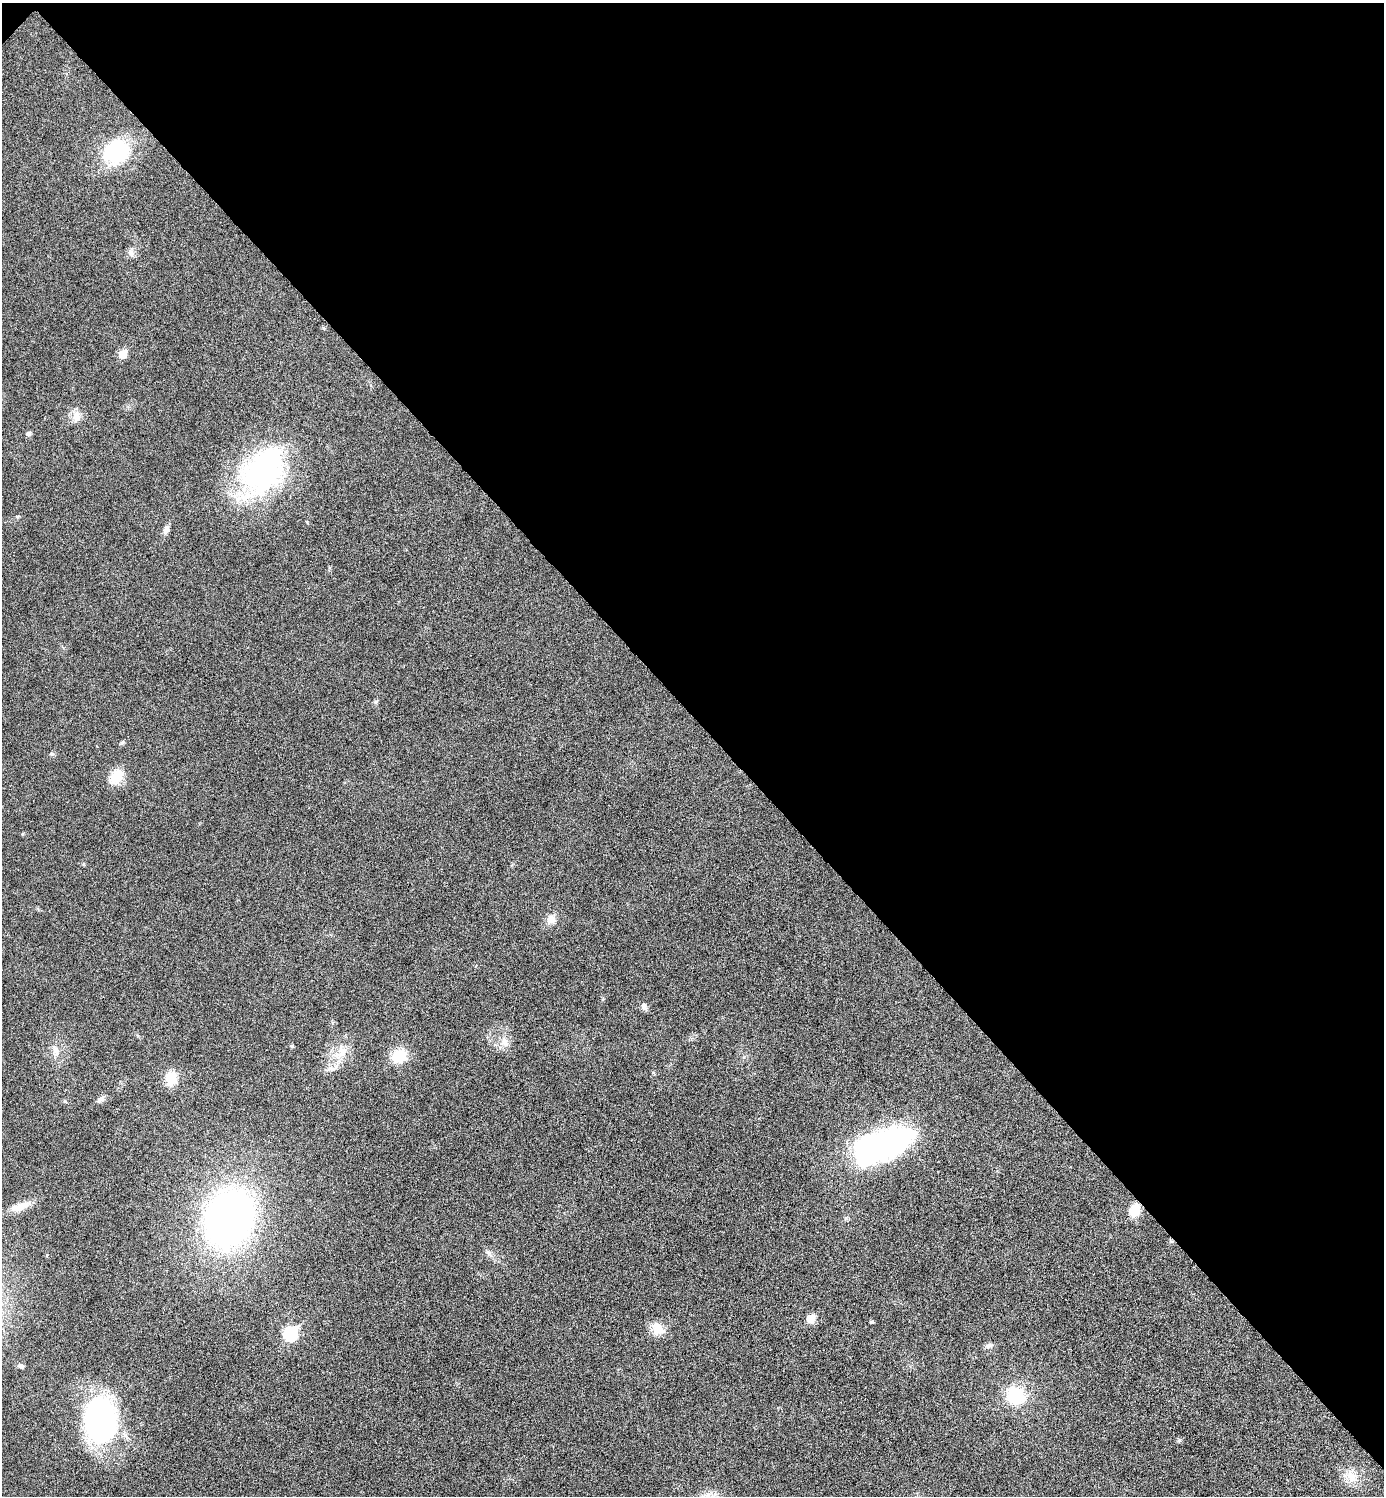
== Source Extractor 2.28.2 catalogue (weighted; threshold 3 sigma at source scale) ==
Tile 3 of 4 x 4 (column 3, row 1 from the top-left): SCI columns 2924-4305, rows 4491-5984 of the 5987 x 5987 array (HDU 1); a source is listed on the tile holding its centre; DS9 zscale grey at full resolution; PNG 1386 x 1498 px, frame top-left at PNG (2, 3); no overlay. Shown black and unused: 48% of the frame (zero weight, under 4 of 8 exposures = <1% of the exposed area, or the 3 px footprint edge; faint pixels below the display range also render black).
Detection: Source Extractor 2.28.2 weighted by HDU 2 'WHT'; one run over the whole footprint, this tile lists its part. Background 0.0326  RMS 0.0037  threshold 0.0151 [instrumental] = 3 sigma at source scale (4.09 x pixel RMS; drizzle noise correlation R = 1.36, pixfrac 0.8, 0.05/0.05 arcsec/px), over >= 5 px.
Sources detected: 36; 1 inside a brighter object's white glare — not listed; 1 inside a brighter listed object's ellipse — not listed separately; the other 34 listed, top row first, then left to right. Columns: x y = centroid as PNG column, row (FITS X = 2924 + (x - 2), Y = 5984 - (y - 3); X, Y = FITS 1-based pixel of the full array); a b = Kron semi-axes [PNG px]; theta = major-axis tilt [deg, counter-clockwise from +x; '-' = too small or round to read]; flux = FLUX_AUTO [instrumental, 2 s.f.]
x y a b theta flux
116 151 28 24 20 28
131 252 12 6 -69 1.3
123 354 6 6 - 7.1
76 416 15 10 -85 2.8
29 433 6 5 - 1
263 471 56 40 53 71
166 530 10 7 59 1.5
376 702 7 5 36 0.55
116 776 21 14 62 6.3
551 919 13 11 51 2.8
644 1006 10 7 -64 1.2
504 1042 13 10 -62 2.9
292 1046 5 4 - 0.42
56 1051 13 6 -59 1.8
338 1055 16 7 9 3.1
399 1056 17 14 20 8.3
335 1067 18 6 44 2.4
171 1079 16 13 80 6.1
100 1099 13 4 41 1
886 1145 67 29 16 87
21 1206 28 10 26 4.5
1135 1210 15 11 73 5.2
229 1219 40 31 71 210
489 1253 8 6 -63 1.1
810 1319 5 5 - 8.3
872 1322 4 4 - 0.47
658 1329 19 14 -38 4.5
290 1333 7 6 - 37
988 1346 11 6 18 1.2
21 1366 8 5 -25 0.74
1015 1396 14 13 - 20
100 1420 37 25 -89 91
1179 1440 6 4 -72 0.45
1352 1477 19 13 -46 4.9
Unlisted compact peaks at least as high as the median listed source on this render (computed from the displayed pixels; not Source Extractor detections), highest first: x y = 52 754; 121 743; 17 516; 65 1101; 307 522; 23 834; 84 864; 846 1218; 323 328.